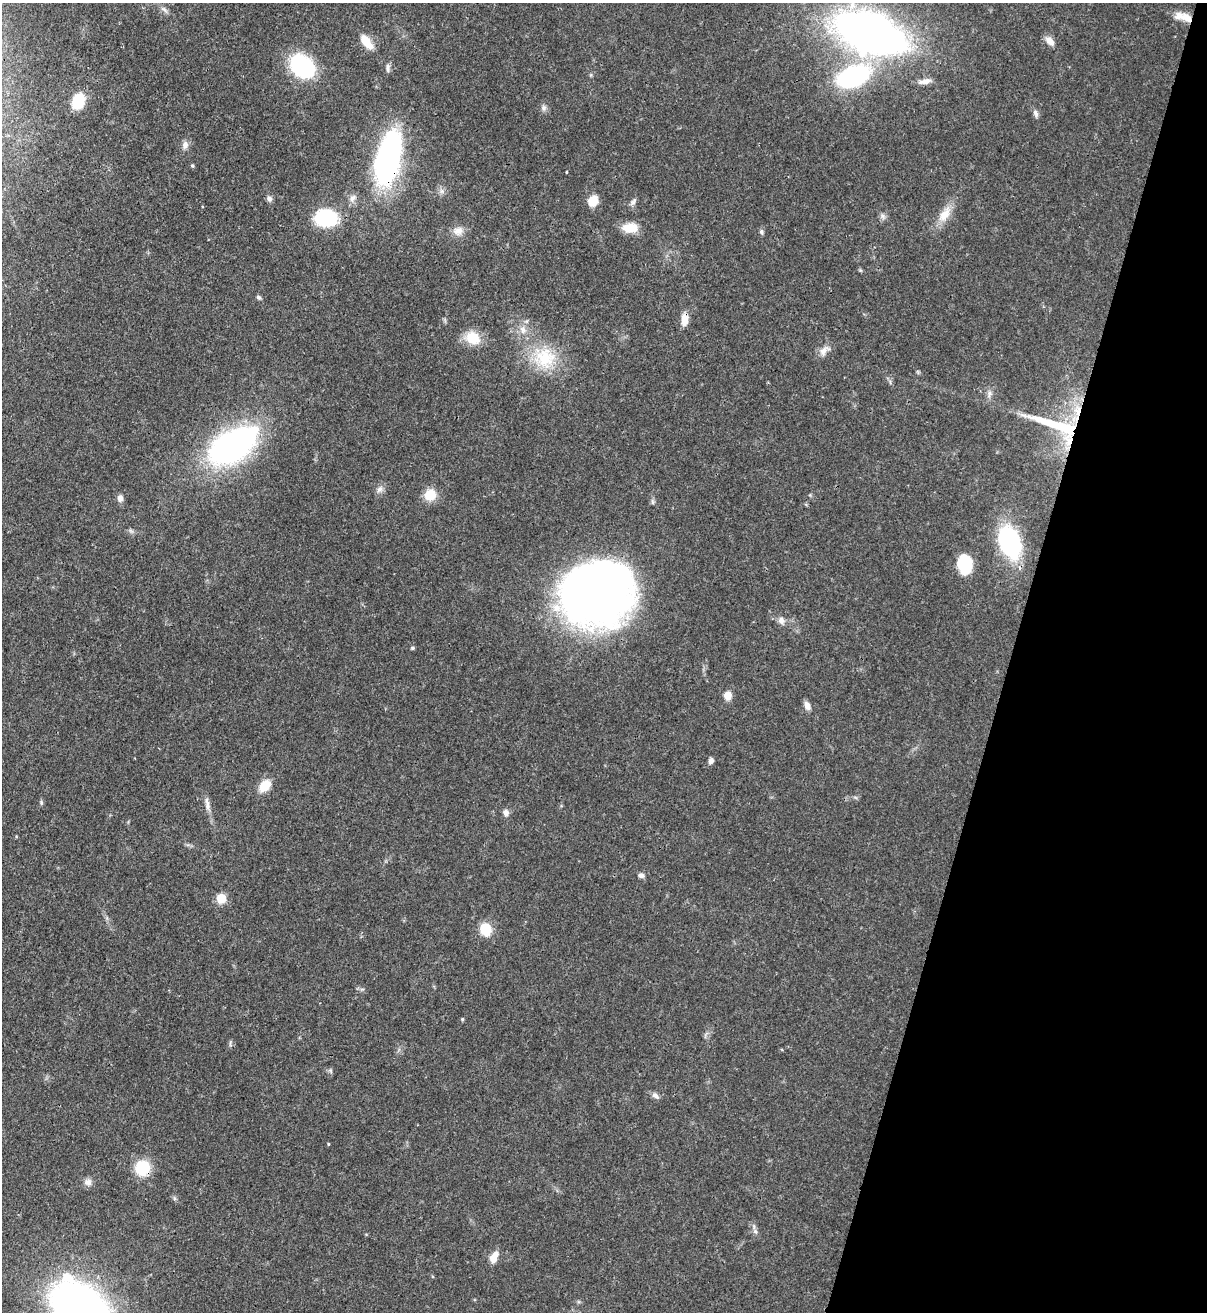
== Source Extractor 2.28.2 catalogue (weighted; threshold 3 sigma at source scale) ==
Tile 8 of 4 x 4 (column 4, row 2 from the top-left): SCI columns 3957-5161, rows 2652-3961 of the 5378 x 5302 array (HDU 1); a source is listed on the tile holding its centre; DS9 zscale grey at full resolution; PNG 1209 x 1314 px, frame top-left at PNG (2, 3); no overlay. Shown black and unused: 16% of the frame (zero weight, under 3 of 4 exposures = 7% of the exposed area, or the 3 px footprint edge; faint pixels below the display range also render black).
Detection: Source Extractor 2.28.2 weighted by HDU 2 'WHT'; one run over the whole footprint, this tile lists its part. Background 0.0932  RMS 0.0041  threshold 0.0185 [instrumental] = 3 sigma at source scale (4.5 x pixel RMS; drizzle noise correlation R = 1.50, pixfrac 1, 0.05/0.05 arcsec/px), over >= 5 px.
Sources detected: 60; all 60 listed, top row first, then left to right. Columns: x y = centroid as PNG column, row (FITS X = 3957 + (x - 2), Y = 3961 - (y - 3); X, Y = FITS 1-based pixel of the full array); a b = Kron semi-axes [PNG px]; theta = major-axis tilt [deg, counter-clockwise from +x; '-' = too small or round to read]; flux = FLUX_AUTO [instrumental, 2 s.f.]
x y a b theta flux
164 9 9 4 -54 1.3
1183 17 23 9 -15 5.5
870 33 57 30 -21 280
366 41 18 9 -53 6.6
1050 41 13 8 -44 3.1
302 66 22 16 -40 45
388 68 11 5 -90 1.3
853 76 33 19 21 59
925 81 18 6 12 2.6
78 101 14 10 71 15
544 108 8 7 - 1.3
1036 113 10 6 -69 1.4
185 145 12 8 83 2
388 157 43 18 77 120
192 166 5 4 - 0.58
352 198 11 7 53 1.9
269 199 8 6 -72 1.4
593 201 11 9 56 6.8
633 202 11 6 68 1.4
945 215 24 12 53 6.5
326 218 16 13 3 39
630 228 18 11 -1 6.9
458 231 14 11 12 3.4
761 232 7 5 -70 0.83
259 297 7 5 -39 0.79
684 319 16 8 88 4.1
527 321 6 4 71 0.68
523 330 10 7 -60 2.5
473 338 18 15 -27 9.3
823 351 12 9 69 2.7
545 358 28 26 -65 20
1077 411 13 10 75 6.1
1057 426 74 17 -21 33
232 445 55 29 32 110
380 489 10 7 50 1.8
430 495 13 12 - 7.4
120 498 8 6 87 2.1
1010 542 22 14 -73 64
965 564 16 12 -81 22
597 592 67 57 21 290
781 620 9 8 - 2.1
412 648 5 4 - 0.61
728 696 9 8 - 3.5
807 705 10 7 -69 2.2
711 760 7 5 61 1.5
264 786 13 10 48 6.9
41 803 7 4 -90 0.61
207 806 11 6 89 2
506 813 8 7 - 2
641 875 7 5 -6 1.5
221 898 5 5 - 20
485 929 13 11 -75 9.5
462 1019 4 4 - 0.52
655 1096 11 6 -37 1.6
328 1144 4 3 - 0.31
142 1168 13 12 - 16
88 1182 11 9 -4 2
755 1231 6 5 - 0.96
494 1257 15 8 68 3.9
80 1308 48 33 -36 270
Overlapping masked pixels (flux is a lower limit): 6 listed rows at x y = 1183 17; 388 157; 684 319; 1077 411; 1057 426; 142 1168
Isophote crosses this tile's border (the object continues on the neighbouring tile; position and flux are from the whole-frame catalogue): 1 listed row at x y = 80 1308
Unlisted compact peaks at least as high as the median listed source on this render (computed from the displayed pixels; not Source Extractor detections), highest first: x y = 882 216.